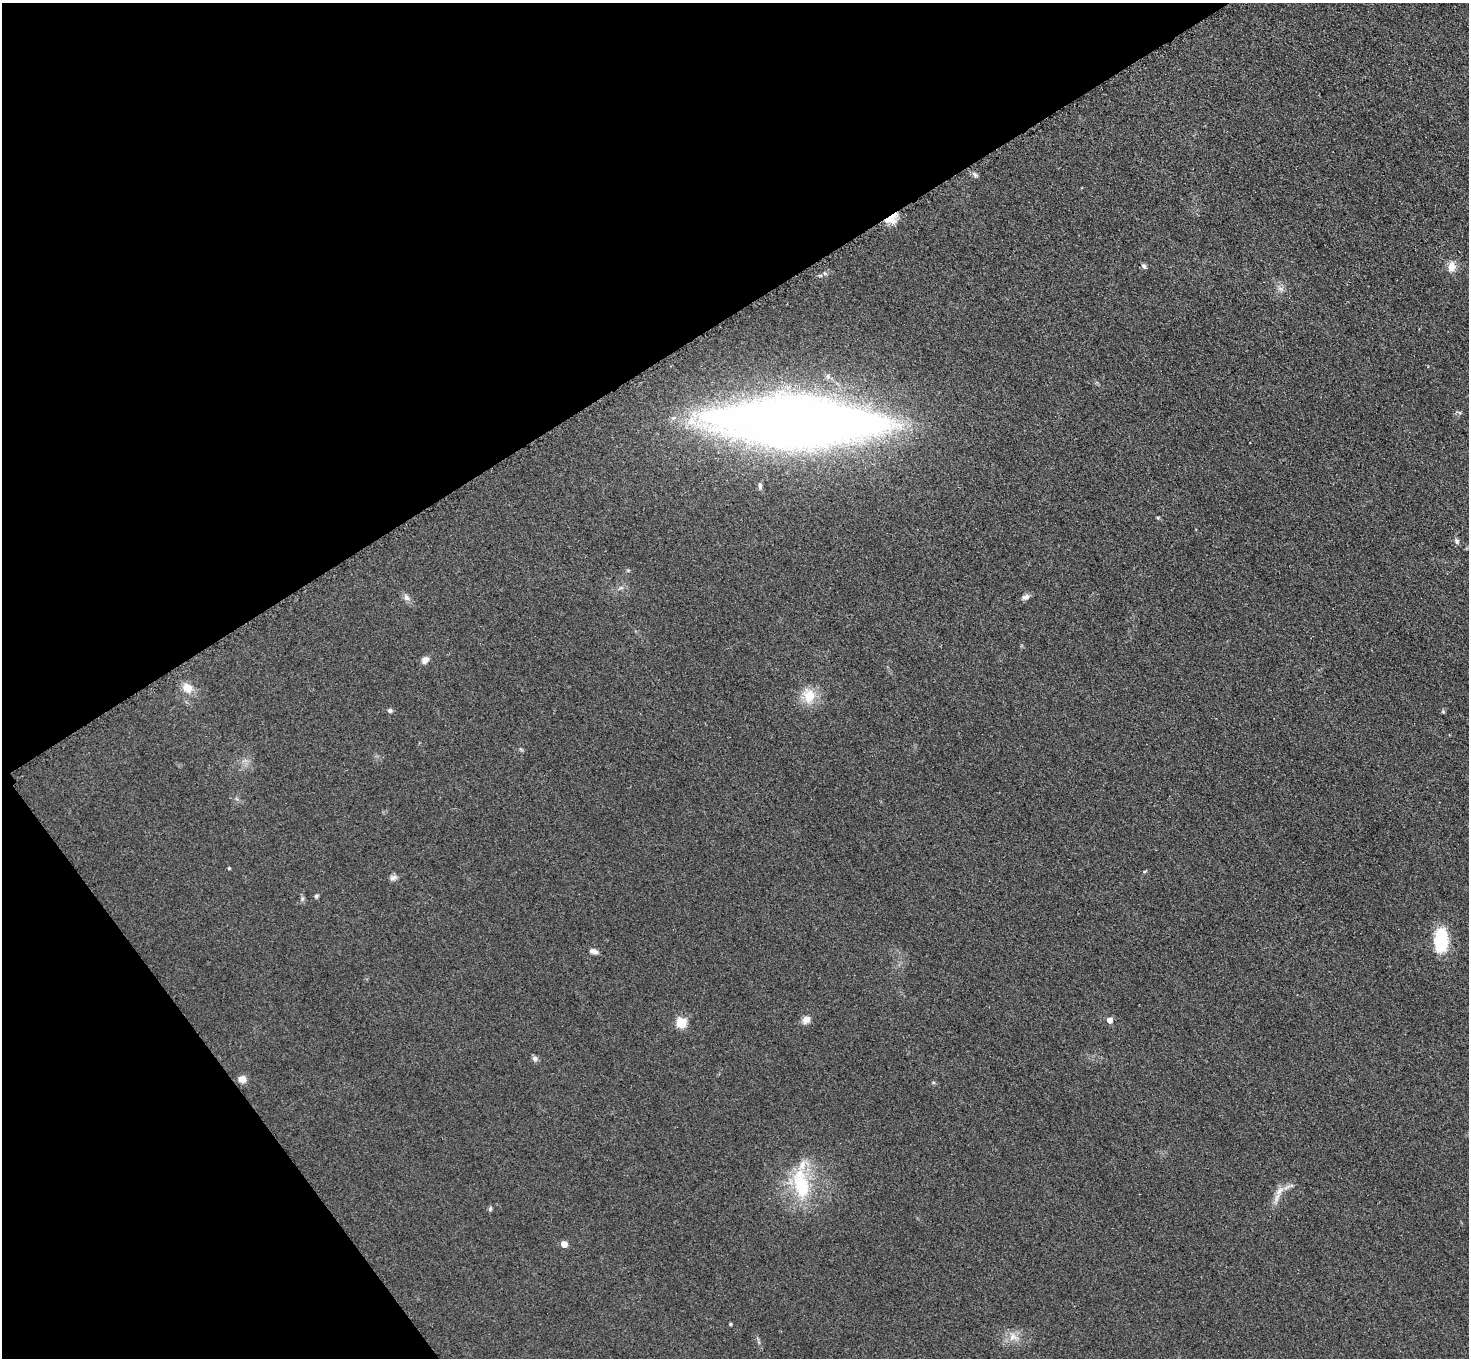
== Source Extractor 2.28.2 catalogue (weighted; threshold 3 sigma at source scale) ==
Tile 5 of 4 x 4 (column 1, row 2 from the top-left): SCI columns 32-1498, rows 2893-4248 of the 5931 x 5925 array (HDU 1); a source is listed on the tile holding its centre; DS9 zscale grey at full resolution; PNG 1471 x 1360 px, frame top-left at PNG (2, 3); no overlay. Shown black and unused: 30% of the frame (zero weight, under 3 of 4 exposures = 3% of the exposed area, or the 3 px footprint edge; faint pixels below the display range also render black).
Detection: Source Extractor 2.28.2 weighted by HDU 2 'WHT'; one run over the whole footprint, this tile lists its part. Background 0.147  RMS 0.012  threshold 0.054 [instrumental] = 3 sigma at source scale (4.5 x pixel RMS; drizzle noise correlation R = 1.50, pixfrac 1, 0.05/0.05 arcsec/px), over >= 5 px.
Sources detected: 34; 1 inside a brighter listed object's ellipse — not listed separately; the other 33 listed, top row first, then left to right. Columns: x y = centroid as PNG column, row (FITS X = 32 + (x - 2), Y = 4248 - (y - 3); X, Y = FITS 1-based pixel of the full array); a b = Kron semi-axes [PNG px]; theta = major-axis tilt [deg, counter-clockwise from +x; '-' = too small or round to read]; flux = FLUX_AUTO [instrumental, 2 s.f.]
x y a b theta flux
975 175 6 6 - 2.6
891 219 16 10 28 16
1144 266 8 5 -44 2.8
1452 266 12 9 78 12
1280 289 9 5 -20 4
796 421 109 30 -1 2500
760 486 8 5 -76 2.9
1158 518 5 4 - 1.3
1457 541 7 6 - 3.1
621 588 6 4 -18 2.2
406 597 10 7 -57 4.9
1025 597 10 7 25 4.6
425 660 9 7 45 6.5
187 688 15 12 -46 13
809 696 11 10 - 30
390 710 6 5 - 2.7
1443 712 6 4 -2 1.4
229 868 5 3 - 1
393 878 10 7 20 4.2
316 896 5 4 - 2.3
1441 940 21 11 -90 71
594 951 11 6 -20 4.7
806 1020 10 9 - 7.5
1110 1020 5 5 - 9.9
681 1022 5 5 - 72
535 1059 8 7 - 3.4
242 1079 9 8 - 8
802 1186 41 22 -77 73
1279 1191 15 8 49 10
490 1209 8 5 72 1.9
564 1244 5 5 - 12
730 1324 4 3 - 1.6
1013 1337 13 10 -3 11
Overlapping masked pixels (flux is a lower limit): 2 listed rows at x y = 891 219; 796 421